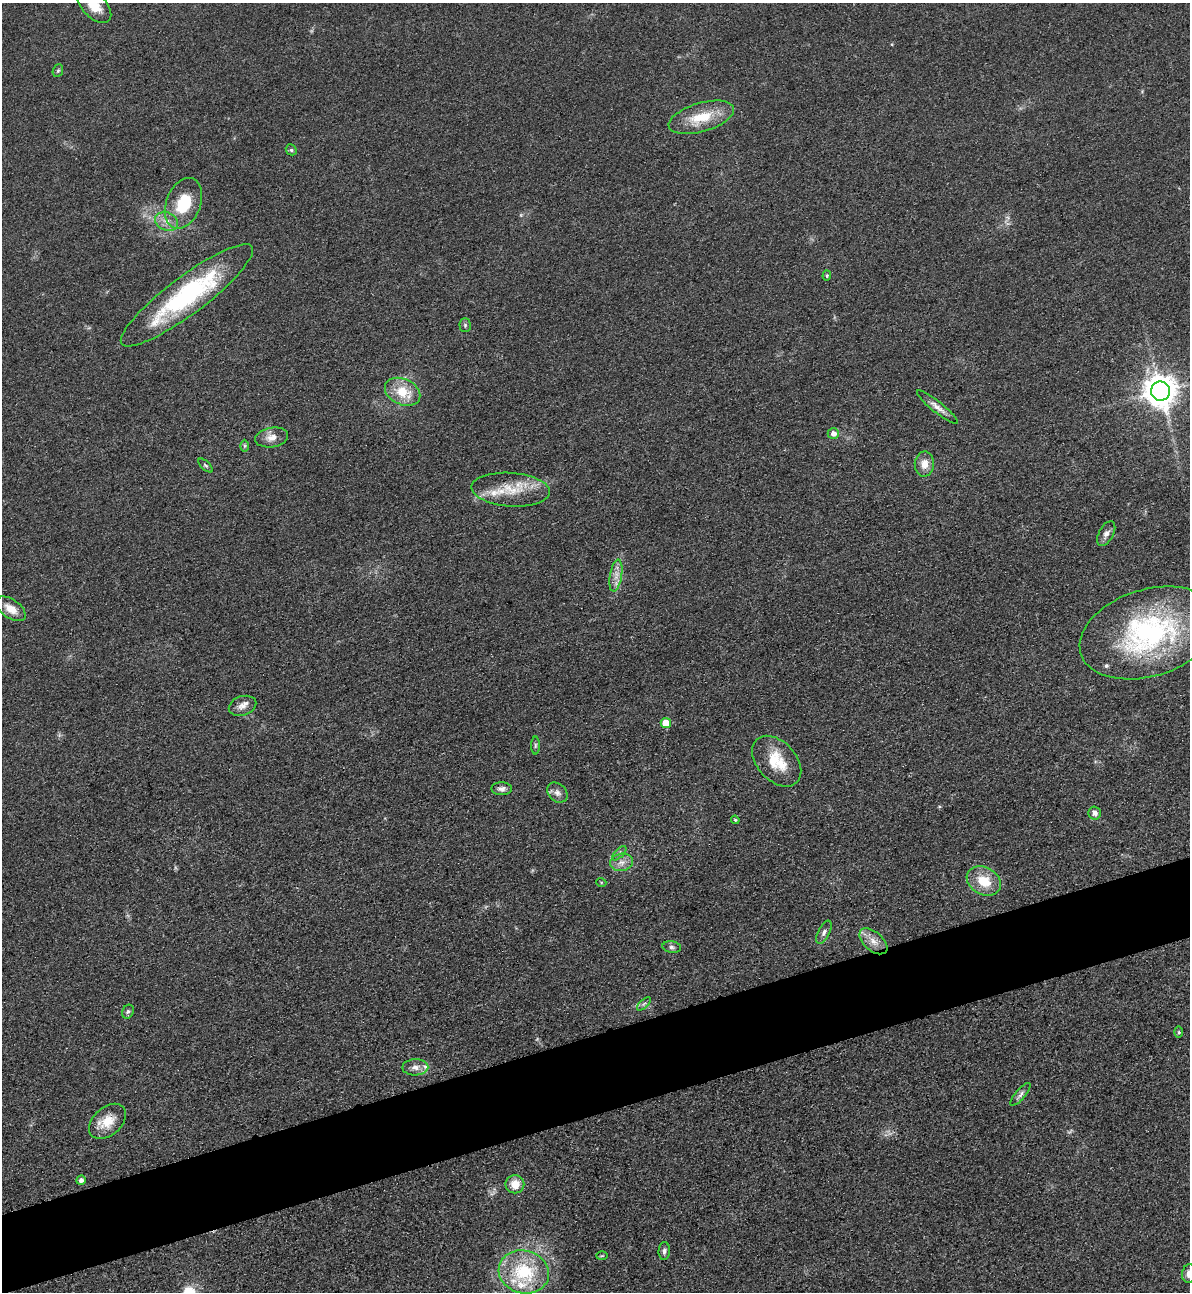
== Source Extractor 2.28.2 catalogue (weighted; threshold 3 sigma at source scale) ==
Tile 7 of 4 x 4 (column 3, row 2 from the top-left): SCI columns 2659-3846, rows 2607-3896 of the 5195 x 5213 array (HDU 1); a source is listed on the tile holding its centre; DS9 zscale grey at full resolution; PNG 1192 x 1294 px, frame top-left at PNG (2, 3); each listed source drawn as its Kron ellipse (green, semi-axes under 4 px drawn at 4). Shown black and unused: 6% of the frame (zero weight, under 3 of 4 exposures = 3% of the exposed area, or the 3 px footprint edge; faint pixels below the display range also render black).
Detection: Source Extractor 2.28.2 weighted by HDU 2 'WHT'; one run over the whole footprint, this tile lists its part. Background 0.0679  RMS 0.0084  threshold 0.0379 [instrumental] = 3 sigma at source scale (4.5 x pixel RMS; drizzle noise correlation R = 1.50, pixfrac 1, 0.05/0.05 arcsec/px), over >= 5 px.
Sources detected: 54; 1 too faint to see at this stretch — neither listed nor drawn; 4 inside a brighter listed object's ellipse — not listed separately; the other 49 listed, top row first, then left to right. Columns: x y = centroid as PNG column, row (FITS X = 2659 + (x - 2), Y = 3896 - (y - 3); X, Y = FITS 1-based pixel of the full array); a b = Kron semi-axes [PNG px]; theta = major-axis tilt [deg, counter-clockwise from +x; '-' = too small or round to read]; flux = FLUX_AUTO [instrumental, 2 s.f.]
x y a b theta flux
94 5 22 12 -47 16
58 71 6 5 - 1.3
701 117 34 14 16 27
291 150 6 5 - 1.5
183 203 26 17 68 34
166 221 12 9 -23 6.7
827 276 5 4 - 1.3
187 295 81 19 37 120
465 325 7 5 -89 1.5
1160 391 9 9 - 1500
403 392 18 13 -26 22
937 407 26 5 -39 6.1
833 434 6 5 - 5.2
272 437 16 9 9 7.5
245 446 6 4 90 1.3
924 464 12 9 88 8.9
206 465 9 4 -44 1.5
511 490 39 16 -4 29
1106 534 13 7 61 4.6
616 576 16 6 80 7
11 609 17 9 -35 11
1149 633 71 43 17 170
243 706 14 9 18 6.1
666 723 5 5 - 17
535 745 9 4 89 1.5
777 761 29 19 -47 27
502 789 10 6 -1 3.7
557 793 11 8 -45 4.4
1095 813 6 6 - 3.9
735 820 4 3 - 0.98
619 853 9 3 45 1.8
621 862 11 8 10 5.8
984 881 18 13 -29 21
601 882 5 3 - 0.7
824 932 12 6 63 3.3
873 941 17 9 -41 9.1
672 947 9 5 -8 2.3
644 1004 8 3 44 1.5
128 1012 7 5 66 1.9
1179 1032 6 4 -89 1
415 1067 13 8 1 5.4
1020 1094 14 5 49 3.1
107 1121 21 14 41 16
81 1180 5 4 - 3.2
515 1184 9 9 - 12
664 1251 9 5 87 2.5
602 1256 6 4 2 0.98
524 1272 25 21 -16 52
1189 1274 9 7 77 6.5
Isophote crosses this tile's border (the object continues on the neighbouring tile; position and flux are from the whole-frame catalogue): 2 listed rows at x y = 94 5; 1189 1274